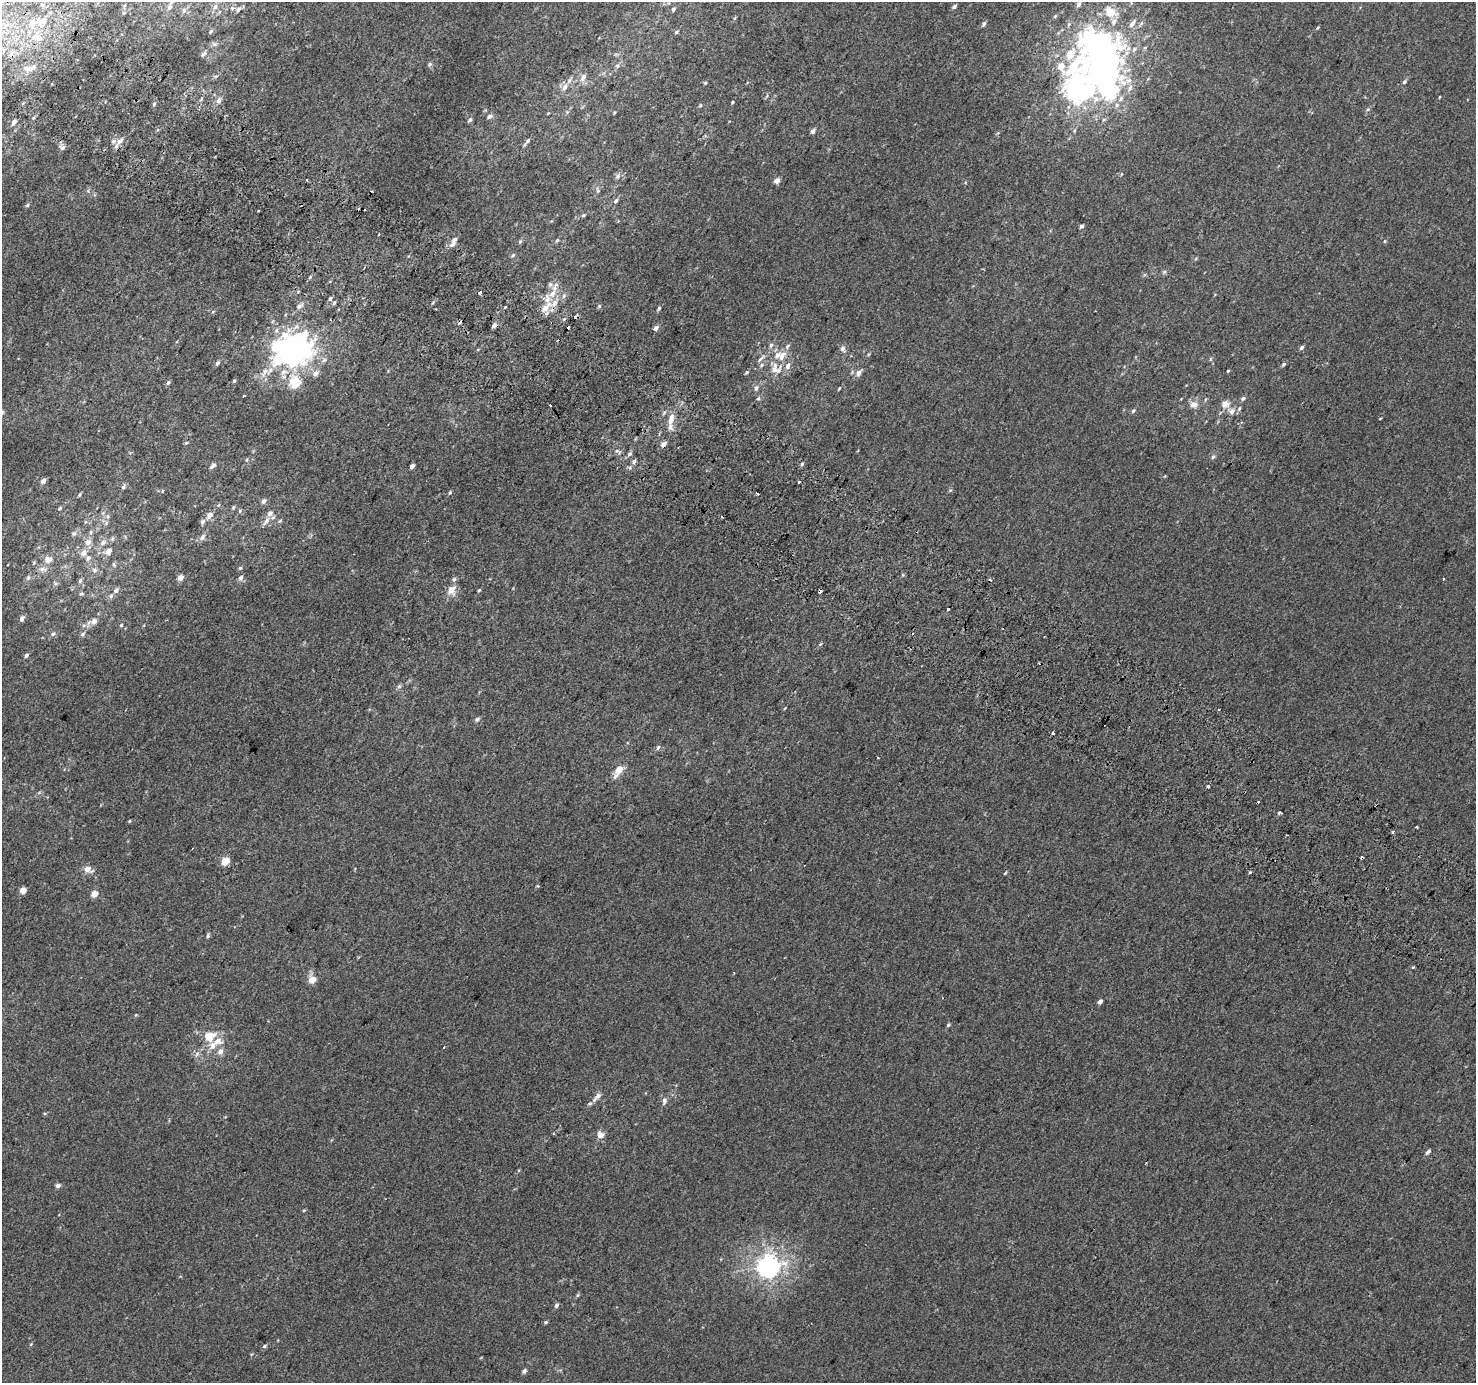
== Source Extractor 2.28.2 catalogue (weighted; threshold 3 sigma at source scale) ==
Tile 11 of 4 x 4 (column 3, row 3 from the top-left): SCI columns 2978-4451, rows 1671-3051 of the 5950 x 6035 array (HDU 1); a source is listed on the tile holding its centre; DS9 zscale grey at full resolution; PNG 1478 x 1385 px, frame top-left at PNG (2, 2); no overlay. Shown black and unused: <1% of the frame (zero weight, under 2 of 3 exposures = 2% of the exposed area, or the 3 px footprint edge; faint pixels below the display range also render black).
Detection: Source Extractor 2.28.2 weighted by HDU 2 'WHT'; one run over the whole footprint, this tile lists its part. Background 0.00299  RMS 0.0073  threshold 0.0329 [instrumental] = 3 sigma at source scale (4.5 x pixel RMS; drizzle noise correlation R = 1.50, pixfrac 1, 0.0396/0.0396 arcsec/px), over >= 5 px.
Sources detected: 250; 12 inside a brighter object's white glare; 13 cosmic-ray / hot-pixel residue — not listed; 31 inside a brighter listed object's ellipse — not listed separately; the other 194 listed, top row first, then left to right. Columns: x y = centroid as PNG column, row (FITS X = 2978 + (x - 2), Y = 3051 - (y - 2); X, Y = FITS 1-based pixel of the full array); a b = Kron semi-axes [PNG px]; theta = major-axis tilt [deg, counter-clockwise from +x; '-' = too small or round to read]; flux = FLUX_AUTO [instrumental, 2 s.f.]
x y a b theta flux
1079 4 7 5 64 2.2
43 5 8 6 0 2.5
954 6 5 4 - 2.3
169 7 10 7 74 3.4
215 7 9 6 73 2.7
238 9 9 5 44 2.2
673 9 5 4 - 1.7
184 10 8 6 76 2.2
1110 12 14 11 -38 12
124 13 5 4 - 1
1055 16 6 4 45 0.91
42 21 21 11 17 13
984 24 6 5 - 1.8
1317 28 5 3 - 0.64
211 31 6 5 - 1.2
676 32 5 4 - 1.2
37 37 19 11 -19 11
214 44 8 5 -24 1.7
1100 51 52 37 6 170
12 53 10 5 49 2.9
203 54 9 5 41 1.7
430 64 6 5 - 1.5
617 66 6 5 - 1.4
28 69 11 7 13 5.2
583 77 11 7 59 4
1404 82 6 5 - 1.3
705 83 4 4 - 0.87
565 87 10 7 65 4.2
1130 88 11 7 59 3.6
1107 90 21 19 -32 58
1439 97 4 2 - 0.48
219 100 9 6 70 2.7
732 102 3 3 - 0.75
154 104 5 4 - 1
700 105 5 4 - 0.87
1368 109 6 4 19 0.94
614 113 4 3 - 0.69
490 116 7 6 - 2.1
1104 119 6 4 19 1
470 120 6 5 - 1.7
14 122 7 5 58 2.9
813 131 5 5 - 2.8
119 141 12 7 45 5
528 141 10 5 49 2
62 148 8 6 -13 2.1
1121 174 5 3 - 0.6
618 176 9 6 51 2.2
307 180 3 2 - 0.82
777 181 5 4 - 6.1
597 190 8 3 -76 1.3
616 201 7 5 51 1.6
27 205 6 5 - 1
583 215 5 4 - 1
1082 226 4 3 - 2.7
379 234 3 2 - 0.88
557 240 6 5 - 1.2
520 241 5 5 - 1.1
1385 241 5 4 - 0.83
452 244 9 6 51 2.7
513 255 6 5 - 1.1
1196 258 6 3 20 0.82
1164 272 6 5 - 1.3
310 277 5 4 - 0.93
480 293 3 3 - 9.7
552 294 13 9 59 8.7
564 296 8 6 69 1.9
330 299 6 4 71 1.4
334 303 5 4 - 1.3
299 306 13 6 33 3.1
599 306 6 5 - 0.97
505 307 3 3 - 0.58
546 307 15 7 44 8.7
659 308 5 4 - 1.2
494 325 5 4 - 2.7
568 327 3 3 - 5.2
656 328 6 4 45 2.7
771 345 7 5 73 1.8
787 346 8 5 44 1.9
1302 347 6 4 46 1.6
843 349 11 7 -67 2.7
303 350 33 16 -38 88
761 358 15 4 45 2.6
217 363 6 4 59 1.7
1284 364 6 4 46 1.4
776 369 17 15 17 11
1228 371 4 3 - 0.68
265 372 15 8 57 5.9
746 372 6 4 54 1
859 373 10 6 54 3.2
315 374 7 5 48 3.9
234 381 4 3 - 0.98
295 382 17 16 - 17
168 383 6 4 69 1.4
756 388 7 6 - 2.2
839 388 5 3 - 0.7
244 396 3 3 - 2.6
758 398 5 4 - 1.2
1243 398 6 5 - 1.5
1194 404 11 9 -8 4.6
1225 404 10 9 - 5.2
1133 411 7 4 49 1.2
1232 411 9 9 - 3.8
664 413 6 5 - 1.3
671 419 17 8 77 7.6
186 443 5 3 - 0.86
663 444 6 5 - 3.5
630 453 6 4 20 1.2
1213 457 7 5 39 1.6
246 460 6 4 89 0.94
634 462 7 4 63 1.8
802 464 5 4 - 1.1
213 466 9 5 35 2.3
412 466 4 3 - 2.8
43 481 6 5 - 2.7
799 482 3 3 - 1.9
123 487 8 5 65 1.5
450 493 5 4 - 1
758 494 3 3 - 5.7
79 495 6 4 72 0.88
264 501 6 5 - 2.4
233 507 5 4 - 1.1
60 508 6 4 36 1.1
240 511 6 5 - 1.1
209 515 8 7 - 4.2
108 516 6 5 - 1.5
266 521 15 6 55 3.6
202 522 7 5 57 2
74 533 7 7 - 2
91 533 7 6 - 1.8
202 537 9 6 52 2.9
88 542 10 9 - 4.7
103 543 9 7 44 3.5
108 551 7 6 - 4.9
83 553 9 8 - 3.9
48 559 10 9 - 5.3
114 564 6 5 - 1.2
240 568 5 5 - 0.96
43 569 12 7 -2 3.7
95 570 8 6 -2 2.3
28 578 8 5 64 1.7
180 578 4 4 - 5.9
241 578 7 6 - 2.3
454 579 7 5 72 1.7
1444 579 3 3 - 1.5
80 581 7 5 64 1.4
55 583 6 4 -19 1.1
116 590 8 6 58 2
451 590 11 9 54 7.6
479 590 5 3 - 0.77
81 594 7 3 1 1
948 609 3 3 - 3.5
22 618 7 5 64 2.4
94 621 6 6 - 3.8
121 625 4 4 - 0.87
53 634 6 5 - 1.4
83 634 7 4 29 1.4
820 644 6 4 44 0.84
26 655 5 4 - 1.7
399 686 6 5 - 1.4
1218 709 2 2 - 0.89
477 719 6 5 - 1.7
658 748 7 4 62 1.4
878 758 3 2 - 2
619 770 10 7 42 7
1208 786 3 3 - 4.3
1279 813 3 3 - 2.5
129 821 5 3 - 0.54
1393 831 5 3 - 0.83
225 861 5 4 - 19
87 869 8 5 -18 6.5
1250 872 3 3 - 1.4
1005 873 6 3 45 0.79
23 890 4 4 - 9.7
94 894 4 4 - 9.7
208 936 6 5 - 1.3
1413 967 4 3 - 0.84
312 980 5 4 - 12
1100 1002 5 4 - 3.2
948 1025 5 4 - 1
209 1036 17 14 21 12
220 1052 10 8 72 3.7
598 1096 10 7 42 2.8
664 1101 11 6 79 2.6
600 1135 7 7 - 5.5
1428 1152 7 5 49 1.9
58 1186 5 5 - 2.4
304 1210 5 3 - 0.67
768 1266 8 7 - 530
578 1295 6 4 71 0.89
556 1305 6 4 66 1.9
546 1322 5 4 - 1
31 1344 5 4 - 0.75
264 1346 6 4 27 1.3
524 1371 6 4 50 1.9
Overlapping masked pixels (flux is a lower limit): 1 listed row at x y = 42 21
Isophote crosses this tile's border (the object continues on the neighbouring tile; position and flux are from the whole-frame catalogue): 2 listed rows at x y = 184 10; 42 21